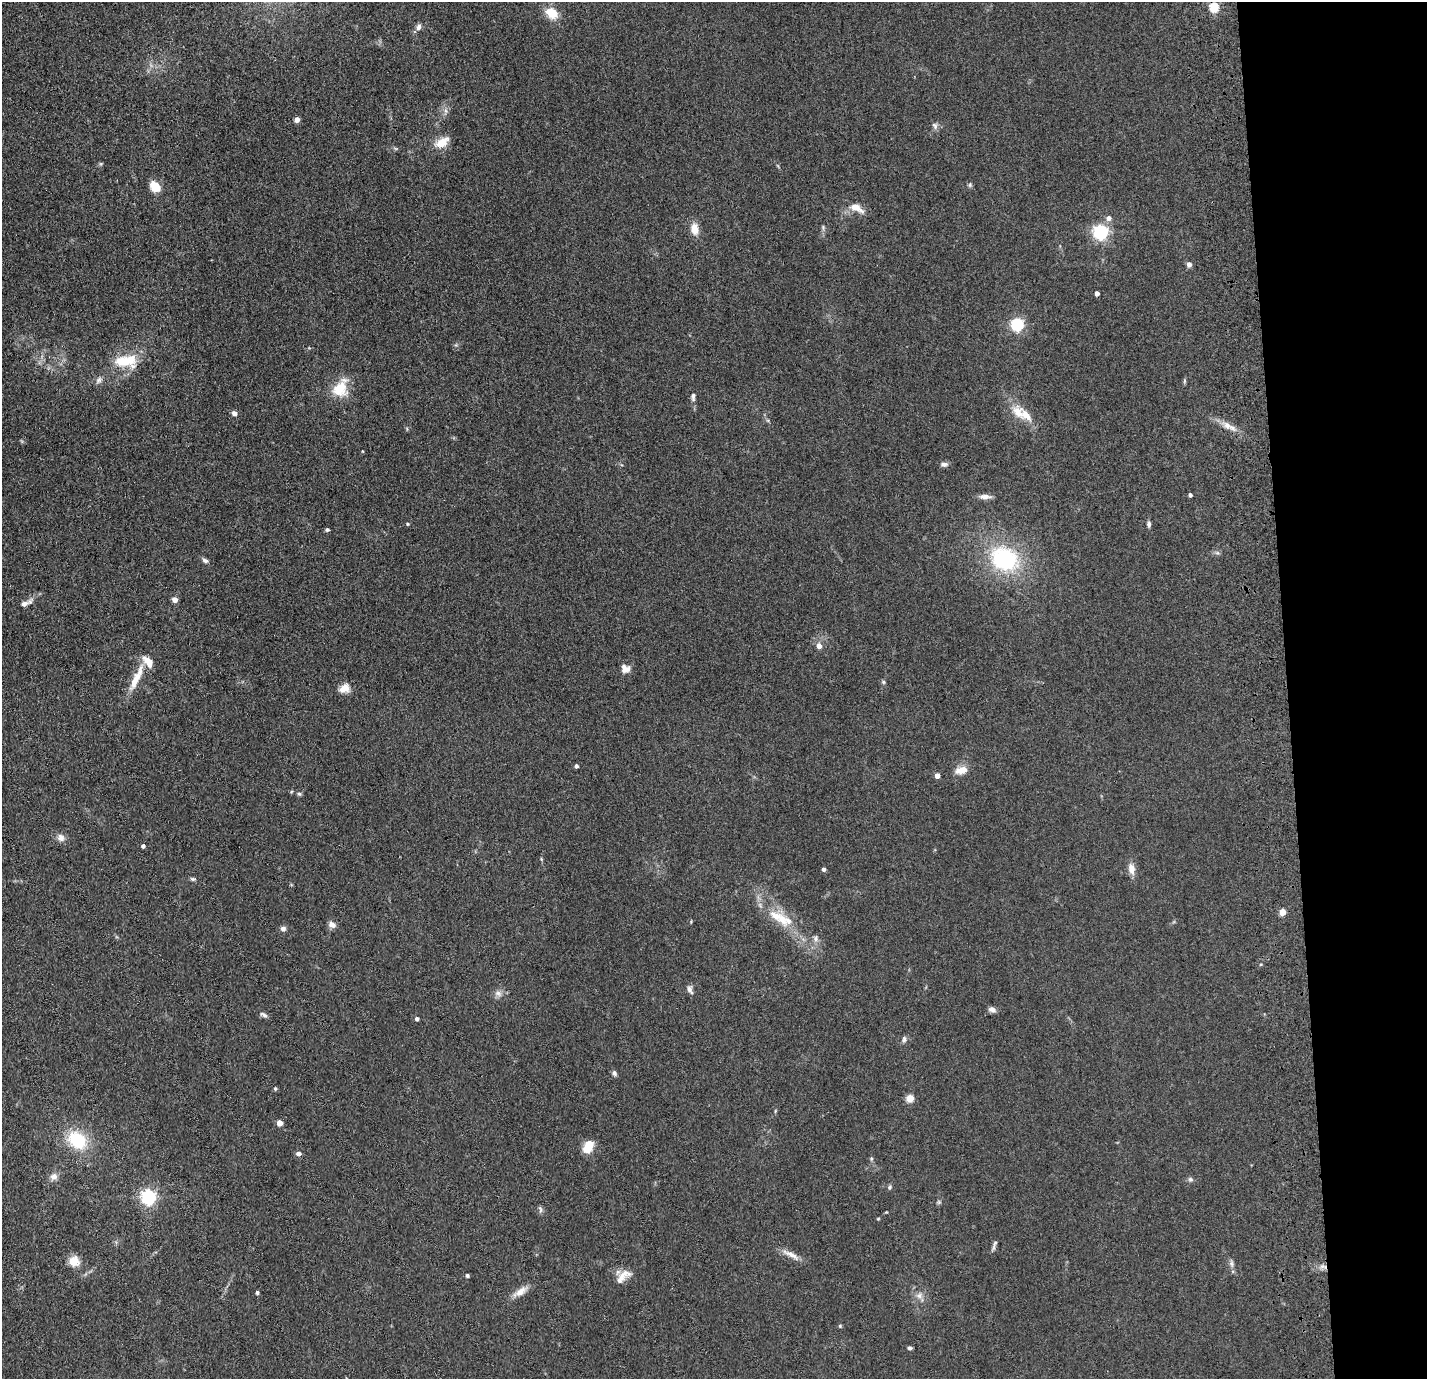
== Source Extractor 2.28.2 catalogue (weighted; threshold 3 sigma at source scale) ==
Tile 6 of 3 x 3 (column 3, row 2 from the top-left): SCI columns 2967-4391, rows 1474-2850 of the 4506 x 4324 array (HDU 1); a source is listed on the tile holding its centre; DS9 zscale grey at full resolution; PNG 1429 x 1381 px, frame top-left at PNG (2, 2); no overlay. Shown black and unused: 10% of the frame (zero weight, under 3 of 4 exposures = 6% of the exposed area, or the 3 px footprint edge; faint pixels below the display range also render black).
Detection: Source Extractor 2.28.2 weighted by HDU 2 'WHT'; one run over the whole footprint, this tile lists its part. Background 0.0671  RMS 0.0078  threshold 0.0351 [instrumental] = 3 sigma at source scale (4.5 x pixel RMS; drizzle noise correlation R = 1.50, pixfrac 1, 0.05/0.05 arcsec/px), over >= 5 px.
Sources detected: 90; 5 inside a brighter listed object's ellipse — not listed separately; the other 85 listed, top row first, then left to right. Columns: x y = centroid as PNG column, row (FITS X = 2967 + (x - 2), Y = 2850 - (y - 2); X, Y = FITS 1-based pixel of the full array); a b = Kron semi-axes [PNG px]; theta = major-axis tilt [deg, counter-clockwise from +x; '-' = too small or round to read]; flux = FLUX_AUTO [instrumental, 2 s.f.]
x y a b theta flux
1214 7 5 5 - 45
552 13 14 10 -37 14
418 27 8 6 56 3.1
297 119 5 4 - 4.6
935 126 10 7 -65 2.6
442 142 20 11 32 10
970 185 7 5 71 1.3
155 187 8 6 -47 23
856 208 20 9 -28 8.8
1109 218 6 6 - 3.5
694 229 13 9 -81 9
1101 232 6 6 - 190
1189 264 6 5 - 3.3
1097 293 4 4 - 4
1017 324 6 6 - 92
125 361 28 14 2 26
99 380 11 7 51 2.9
1184 381 6 4 89 1.1
340 388 21 15 57 21
693 396 12 5 87 2.7
234 413 5 5 - 3.6
1026 415 25 12 -49 12
1229 426 23 7 -25 7.7
944 464 9 6 0 2.6
1190 495 4 3 - 1.9
985 497 15 6 0 4.5
408 524 4 4 - 0.76
1149 524 7 5 -87 2
327 529 4 4 - 1.5
1217 553 7 4 17 1.4
1004 559 32 25 -27 76
205 560 8 6 -23 2
175 599 4 4 - 6.9
24 604 14 6 29 4.5
819 646 6 5 - 4.5
625 670 13 8 32 4.5
136 678 42 8 65 15
883 682 6 5 - 1.1
344 688 12 9 29 8.4
576 766 4 3 - 2.1
961 770 15 9 12 7.6
937 775 4 4 - 5.8
299 794 6 4 -41 1.3
61 837 11 9 -50 4.2
143 846 4 4 - 1.9
824 869 4 4 - 2.1
1131 869 13 8 -79 6.3
193 879 8 5 -9 1.4
1282 912 4 4 - 14
782 919 26 13 -59 16
332 925 10 7 -29 3.9
283 929 7 6 - 2.6
816 938 9 7 70 2.7
690 990 11 6 -66 3
498 993 9 7 -37 3.3
992 1009 10 6 -6 3
263 1015 10 5 -24 2.3
417 1019 4 4 - 2.4
904 1039 9 5 83 1.9
614 1073 8 5 -59 1.7
275 1088 5 4 - 1.2
910 1098 5 5 - 20
280 1123 4 4 - 10
77 1140 20 15 -40 35
588 1147 13 8 60 15
298 1153 5 4 - 3.6
871 1159 6 4 -71 1.1
54 1176 10 9 - 3.9
1190 1179 7 6 - 1.8
889 1187 7 5 55 1.4
149 1197 6 6 - 190
939 1202 7 4 72 1.3
540 1209 10 5 -78 1.7
878 1219 5 3 - 0.66
994 1245 16 4 74 2.2
791 1255 26 6 -27 6.7
74 1261 14 13 - 8
1231 1264 8 6 -88 2.2
467 1275 4 4 - 1.5
620 1280 35 9 31 8.5
257 1292 4 4 - 1.6
520 1292 22 8 35 7.4
919 1296 9 6 77 3.3
840 1326 5 4 - 0.97
910 1348 6 4 -2 1.3